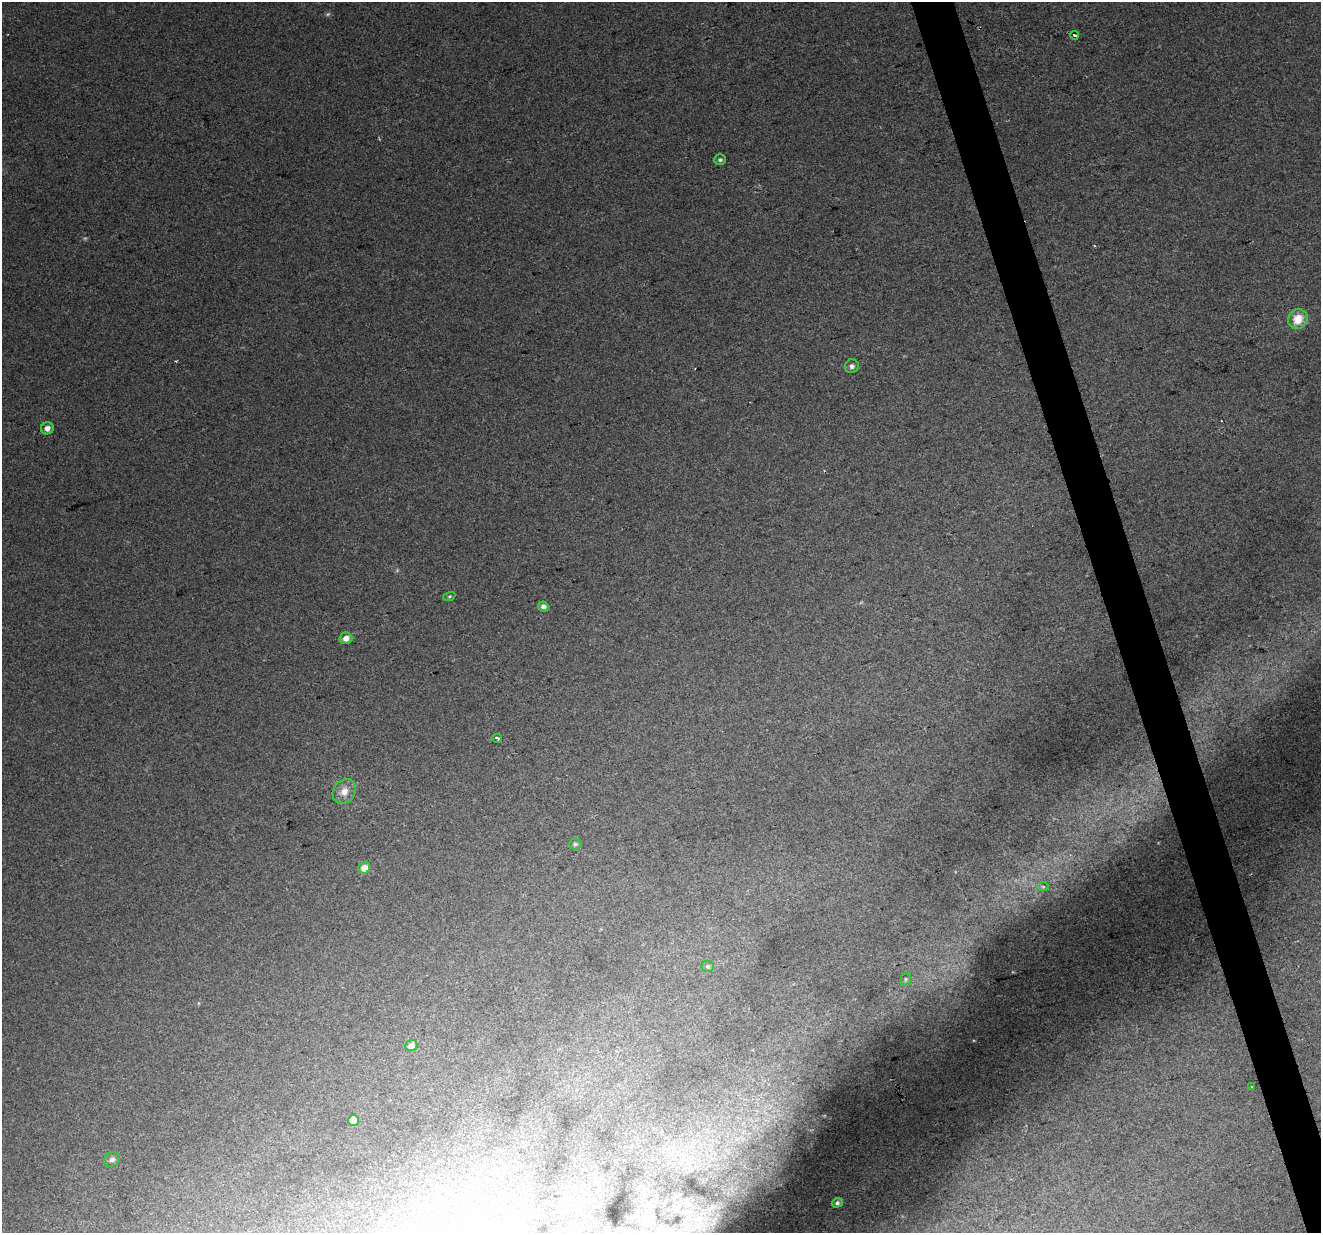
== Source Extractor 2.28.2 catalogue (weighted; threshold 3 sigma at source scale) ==
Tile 6 of 4 x 4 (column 2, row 2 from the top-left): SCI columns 1320-2638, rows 2519-3749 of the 5276 x 5088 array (HDU 1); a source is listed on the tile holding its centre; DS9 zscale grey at full resolution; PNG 1323 x 1235 px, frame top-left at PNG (2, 2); each listed source drawn as its Kron ellipse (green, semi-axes under 4 px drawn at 4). Shown black and unused: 3% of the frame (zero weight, under 2 of 3 exposures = <1% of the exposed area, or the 3 px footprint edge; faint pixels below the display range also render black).
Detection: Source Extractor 2.28.2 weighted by HDU 2 'WHT'; one run over the whole footprint, this tile lists its part. Background 0.0181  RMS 0.0066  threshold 0.0297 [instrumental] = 3 sigma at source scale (4.5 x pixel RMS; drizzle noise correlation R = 1.50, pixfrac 1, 0.0396/0.0396 arcsec/px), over >= 5 px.
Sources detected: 24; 2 too faint to see at this stretch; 2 cosmic-ray / hot-pixel residue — neither listed nor drawn; the other 20 listed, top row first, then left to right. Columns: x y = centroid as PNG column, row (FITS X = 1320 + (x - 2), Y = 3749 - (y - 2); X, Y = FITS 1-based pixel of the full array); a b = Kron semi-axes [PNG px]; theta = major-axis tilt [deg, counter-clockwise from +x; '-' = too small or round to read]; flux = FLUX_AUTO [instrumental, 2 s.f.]
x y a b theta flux
1074 35 4 3 - 8.4
720 160 6 5 - 1.4
1298 319 10 9 - 12
852 366 7 6 - 2.2
47 428 6 6 - 3.4
449 596 6 4 19 0.93
543 606 5 5 - 3.2
346 638 6 5 - 4.1
497 738 5 3 - 3
344 791 13 10 55 6.1
575 844 6 5 - 1.3
364 868 6 5 - 7.1
1043 887 6 4 -2 0.93
708 966 6 5 - 1.2
906 979 7 5 74 1.2
411 1045 6 5 - 4.1
1252 1086 3 2 - 0.68
354 1120 5 5 - 12
112 1159 8 7 - 2.3
837 1203 5 4 - 1.6